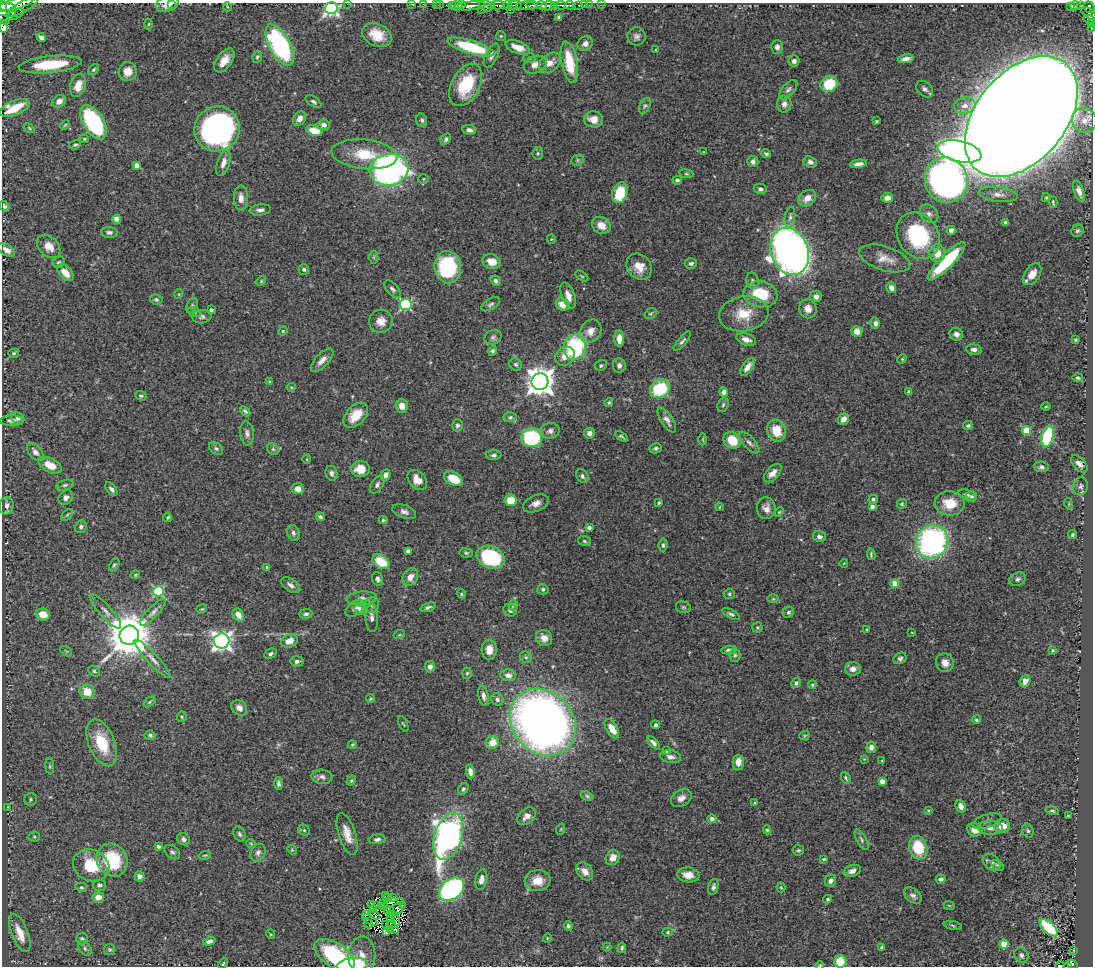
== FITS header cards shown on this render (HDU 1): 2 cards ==
NAXIS1  =                 1091
NAXIS2  =                  964

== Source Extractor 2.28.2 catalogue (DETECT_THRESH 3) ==
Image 1091 x 964 px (HDU 1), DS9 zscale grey, 1 PNG px = 1 image px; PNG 1095 x 968 px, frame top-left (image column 1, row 964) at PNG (2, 3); each listed source drawn as its Kron ellipse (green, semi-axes under 4 px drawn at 4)
Background 0.753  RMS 0.037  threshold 0.11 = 3 sigma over >= 5 px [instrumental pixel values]
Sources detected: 483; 7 with non-positive FLUX_AUTO (blend fragments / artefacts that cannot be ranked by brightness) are neither listed nor drawn; the other 476 listed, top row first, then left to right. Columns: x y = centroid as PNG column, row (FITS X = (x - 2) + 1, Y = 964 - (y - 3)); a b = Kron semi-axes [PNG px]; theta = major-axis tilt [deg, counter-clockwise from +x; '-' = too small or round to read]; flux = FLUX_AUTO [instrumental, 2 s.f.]
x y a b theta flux
172 3 3 2 - 15
16 4 18 5 14 190
167 4 11 7 20 19
347 4 2 2 - 53
412 4 3 2 - 22
423 4 2 2 - 14
436 5 2 2 - 6.7
440 5 2 2 - 15
461 5 4 2 - 310
486 5 8 5 -39 81
498 5 7 3 0 300
508 5 4 2 - 130
515 5 7 3 10 93
532 5 6 2 -6 410
542 5 5 3 - 400
554 5 3 3 - 96
561 5 5 3 - 150
570 5 4 3 - 200
579 5 3 3 - 54
584 5 2 2 - 2.3
589 5 2 2 - 8
601 5 3 2 - 7.6
1080 5 3 3 - 89
3 6 5 2 - 680
452 6 3 3 - 120
457 6 6 4 -14 500
470 6 15 4 5 2100
491 6 4 3 - 230
526 6 10 4 -1 1200
548 6 7 4 12 860
1075 6 5 3 - 180
23 7 18 5 30 39
228 7 4 3 - 1.9
1071 7 4 3 - 71
1089 7 6 5 - 190
331 8 6 6 - 640
510 9 3 3 - 72
481 10 3 2 - 3.6
4 12 13 9 19 1500
1089 13 8 4 -35 73
16 14 9 3 28 110
559 17 4 3 - 5.4
1089 19 6 3 -17 87
4 20 7 3 -20 45
149 24 5 3 - 2.7
1091 24 4 2 - 14
3 26 6 4 -78 160
1091 28 2 2 - 2.3
377 35 15 11 -26 49
501 36 5 5 - 3
637 36 9 9 - 10
41 38 5 4 - 14
585 43 8 7 - 11
280 45 23 10 -62 430
471 47 24 6 -17 160
518 47 12 6 -21 34
777 47 6 5 - 8
656 50 4 4 - 2.7
492 55 13 6 63 12
257 57 6 4 67 4.3
529 58 6 5 - 4.3
906 59 8 4 11 12
224 60 14 7 54 30
794 61 6 5 - 11
569 62 21 8 -79 77
550 63 12 8 40 22
50 65 31 8 6 160
535 65 12 8 23 20
93 69 6 4 50 3.8
128 72 9 9 - 30
829 84 9 7 40 81
78 85 12 7 73 31
466 85 23 14 62 120
925 89 9 7 -43 9.9
788 90 12 6 48 9
59 101 7 5 35 17
314 102 9 5 -33 6
784 104 8 7 - 11
645 106 8 5 67 5.4
965 106 11 8 9 18
14 108 16 7 22 73
1021 117 69 44 50 33000
299 119 8 6 56 13
594 119 9 8 - 28
422 120 6 5 - 6.1
1084 120 13 12 - 30
876 121 4 3 - 3.2
93 122 19 10 -59 310
65 125 5 3 - 2.6
324 125 6 5 - 12
29 128 6 3 -37 2.3
217 129 23 22 - 620
469 130 7 5 -11 9.4
314 131 8 5 -18 46
84 139 4 4 - 2.7
446 139 6 4 59 6
75 145 6 4 19 4.3
959 151 22 10 -13 1900
704 152 3 2 - 2.7
538 153 6 5 - 4.6
364 154 33 14 -6 90
766 154 5 4 - 4.7
577 160 6 5 - 4.1
753 161 5 5 - 10
810 162 7 5 -21 9.2
223 163 13 6 73 19
859 164 8 4 7 12
136 165 4 4 - 20
389 170 19 16 9 1000
686 174 7 3 -8 3.2
423 179 5 5 - 3.7
677 180 5 3 - 4.6
946 180 23 21 -68 1400
760 189 6 5 - 7.7
1079 191 11 5 -71 15
620 193 10 7 73 84
998 194 19 7 -7 19
241 198 13 7 -87 19
807 198 10 7 39 23
887 198 6 5 - 14
1046 198 4 4 - 2.8
1053 202 6 3 -75 3.3
4 206 6 4 -59 5.1
260 210 11 5 6 10
929 214 10 8 -45 11
790 217 10 5 81 7.9
117 219 4 4 - 46
1005 222 3 3 - 4.6
601 225 10 8 -31 29
951 230 4 4 - 16
1077 231 6 5 - 5.5
109 232 8 5 -1 6.8
918 236 25 20 -55 230
551 239 5 4 - 2.4
49 246 13 9 -44 34
7 250 9 5 -33 16
790 251 24 18 -69 1900
937 253 9 8 - 31
374 257 6 4 -90 3.5
885 258 26 12 -17 35
946 261 26 7 45 170
59 262 6 5 - 5.2
492 262 9 7 -19 31
691 263 6 5 - 6.3
448 267 16 13 -82 220
639 267 14 11 -51 35
304 269 5 5 - 5.5
65 273 10 6 -46 31
1032 274 12 7 55 25
582 276 7 3 -34 2.6
261 281 5 4 - 2.6
495 281 5 4 - 6.4
752 281 8 6 -77 7.2
891 288 5 4 - 17
392 289 11 5 -48 7.7
179 294 5 3 - 1.9
760 294 17 13 -10 93
568 296 14 6 -69 22
816 296 6 5 - 13
156 299 6 5 - 4.9
406 304 5 5 - 310
491 304 10 5 32 6.4
563 304 7 6 - 31
192 305 8 5 65 5.2
808 309 9 8 - 18
211 310 4 3 - 7.5
194 312 6 5 - 4.2
650 314 6 4 34 3.6
744 314 25 17 9 66
202 317 9 7 5 7.6
381 321 12 11 - 23
875 323 6 4 -75 7.4
283 331 5 4 - 2.8
590 331 12 10 55 24
857 331 6 5 - 21
956 334 7 6 - 9.9
493 337 9 7 26 7.4
619 339 8 5 -87 22
746 340 10 6 -20 15
1075 340 4 4 - 3.3
682 341 12 4 49 6.8
575 347 13 11 77 260
974 349 8 5 -5 9.7
493 351 5 4 - 5.1
14 353 5 4 - 4
565 356 10 9 - 22
902 359 5 4 - 3.2
322 360 15 6 46 19
516 364 6 6 - 5.7
601 365 6 5 - 4.3
619 365 7 6 - 9.2
747 367 10 5 54 17
1078 378 5 4 - 4.6
270 382 4 3 - 2.9
540 382 8 8 - 3400
291 387 4 4 - 2.8
660 389 10 8 36 140
724 392 4 4 - 10
909 392 4 4 - 5.1
141 396 6 4 -21 4.1
609 402 4 4 - 3.3
723 405 7 5 71 5.3
402 406 7 6 - 21
1046 407 5 3 - 2.4
245 411 6 4 -43 4.8
356 415 15 9 46 50
510 417 7 5 2 5
18 418 7 5 -22 7.7
843 419 6 5 - 17
667 420 14 6 -57 14
12 421 12 5 1 13
457 425 6 5 - 6.3
968 426 5 4 - 4.8
1026 430 4 4 - 89
550 431 9 8 - 10
776 431 11 9 -67 51
247 433 12 7 -84 10
589 433 5 5 - 14
1047 436 11 5 75 200
622 437 7 2 -35 4.3
532 438 10 9 - 230
703 439 6 3 90 2.3
732 440 9 7 -36 57
749 443 14 6 -47 11
216 448 8 5 -37 5.7
656 448 6 5 - 5.3
273 449 6 5 - 4.9
35 452 11 6 -49 13
494 455 8 5 -1 5.7
307 459 5 3 - 1.9
1079 464 10 5 -46 12
50 465 13 7 -27 37
1041 467 7 5 -5 6.4
360 469 9 8 - 38
331 473 7 6 - 8.2
773 473 11 6 47 19
385 475 5 4 - 13
582 476 7 5 -62 7.9
453 479 10 6 -27 55
417 480 11 8 -47 28
65 485 9 5 15 6.1
377 485 10 6 59 8.3
1081 486 9 7 76 9.3
111 489 8 4 -54 7.2
298 489 6 5 - 18
967 495 9 5 -18 6.5
971 496 5 5 - 4.2
66 498 8 6 45 9.5
873 499 4 4 - 5.7
511 500 6 5 - 55
536 503 13 8 23 16
659 503 4 3 - 3.1
950 503 15 12 -3 58
902 504 5 5 - 3.3
1069 504 6 3 -73 2.4
6 506 9 7 84 12
872 506 4 3 - 10
719 507 4 2 - 1.8
766 508 11 9 -81 17
404 512 12 6 -21 11
779 512 5 3 - 2.4
67 515 7 4 46 3.6
168 517 5 4 - 3.4
320 517 4 4 - 5.6
383 520 4 3 - 3.2
81 527 6 5 - 7
589 527 4 4 - 7
293 533 8 6 -69 7.3
1072 535 4 4 - 4.7
819 537 6 5 - 7.9
584 541 6 5 - 4.4
932 542 17 15 59 610
663 545 6 4 83 4.7
408 551 4 4 - 6.7
466 553 6 4 -10 4.4
871 554 6 3 -82 3.4
491 557 14 11 -25 210
381 562 9 6 -35 69
844 563 4 2 - 1.8
114 565 7 4 65 4.4
267 567 4 4 - 4.7
135 575 5 4 - 2.9
410 577 9 7 60 21
377 579 7 5 -73 8.2
1018 579 8 6 25 7.3
895 584 4 4 - 52
291 585 11 6 -34 10
543 589 5 5 - 5.4
158 591 5 5 - 210
461 594 5 4 - 3
729 594 5 5 - 3.6
361 598 15 7 6 15
773 599 6 4 0 3.1
372 605 8 7 - 8
513 606 5 4 - 5
428 607 8 4 18 5.9
683 607 8 5 -16 4.6
355 608 11 6 40 12
202 609 5 4 - 2.9
360 609 6 6 - 11
510 610 7 6 - 6.6
106 611 22 6 -48 18
153 612 17 5 46 13
788 612 6 5 - 5.8
43 614 7 6 - 40
306 614 6 5 - 6.7
731 614 10 4 -28 5.9
238 615 7 5 -58 20
372 618 14 6 -88 12
757 627 5 5 - 3.8
867 630 3 3 - 2.8
912 633 4 2 - 1.7
129 635 10 9 - 10000
399 635 5 3 - 2.6
544 638 8 7 - 20
222 641 7 7 - 1200
289 641 8 6 25 29
489 650 10 7 88 29
729 650 8 4 4 6.1
1052 650 4 4 - 3.4
66 651 7 3 -37 2.6
270 654 6 4 29 5.7
735 655 6 5 - 5
526 657 6 5 - 4.6
900 658 7 5 28 6.3
153 659 25 5 -47 19
297 661 6 5 - 8.1
945 663 9 8 - 19
430 667 6 5 - 12
853 669 8 6 4 16
94 671 6 5 - 4.4
467 673 6 5 - 3.6
508 675 8 6 -8 14
1025 681 6 5 - 16
796 683 5 4 - 6
812 685 4 4 - 3.8
87 692 7 7 - 41
483 696 10 5 -80 11
371 699 4 4 - 3.1
497 700 6 6 - 6.4
149 702 7 4 37 3.4
239 708 9 7 -39 14
182 717 5 4 - 3.8
976 720 5 4 - 4.1
543 722 36 30 -47 2000
403 724 8 3 -64 2.7
656 725 4 4 - 5.7
612 729 11 5 -59 32
150 735 5 4 - 6.6
804 736 5 4 - 2.9
492 742 7 6 - 30
102 743 24 13 -68 99
653 743 8 4 -47 8.8
352 745 4 3 - 2.9
871 747 5 5 - 9.1
666 751 4 3 - 2.4
670 757 11 6 -10 13
864 759 3 3 - 1.9
882 761 3 2 - 1.7
738 762 7 5 90 19
50 766 8 4 -82 3.6
470 772 7 4 -82 11
322 777 10 7 -7 10
846 778 6 4 -63 4.5
351 781 5 4 - 3.4
882 781 4 4 - 21
278 784 6 4 -85 5.9
463 789 6 5 - 4.8
587 796 7 4 -21 4.1
681 798 11 8 32 15
30 799 6 6 - 4.8
755 803 4 4 - 3.3
961 806 6 5 - 16
7 807 4 2 - 1.6
928 810 3 3 - 2.4
1052 811 7 4 -14 4.3
527 816 10 7 42 16
1068 816 3 3 - 2.4
712 819 4 4 - 7.4
987 821 15 6 18 11
1002 826 8 7 - 30
991 828 12 7 -2 15
561 829 6 3 72 2.4
304 830 6 5 - 3.6
767 830 4 4 - 3.5
975 830 7 6 - 21
1028 831 7 5 -73 5.4
239 834 8 5 -64 5.9
347 834 22 8 -72 31
448 836 24 13 72 1100
34 837 5 5 - 4.1
183 839 7 6 - 7.6
377 839 8 5 9 6.9
862 840 11 5 -62 6.7
251 843 5 3 - 2.1
158 846 4 3 - 5.9
918 848 12 9 -72 89
292 850 5 4 - 3
798 850 6 5 - 3.9
172 852 9 6 -36 6.6
258 853 9 7 65 9.3
205 855 6 2 15 2.7
613 858 8 6 57 21
824 859 4 3 - 3.2
112 860 17 15 -60 150
991 862 10 7 -45 9.7
91 865 19 15 -23 91
998 865 7 3 -33 4.4
585 871 10 7 -52 22
852 871 9 5 21 12
688 875 11 7 -8 23
140 876 5 5 - 12
941 879 5 4 - 7.7
481 880 10 5 77 16
538 881 13 10 5 34
830 881 6 5 - 11
99 885 6 5 - 6.1
81 887 6 4 -13 4.1
713 887 8 5 75 6.7
781 888 5 4 - 3
452 889 14 10 38 610
385 896 3 2 - 3.2
913 896 10 6 -37 10
98 897 6 5 - 26
393 897 3 2 - 3.5
387 898 2 2 - 2.7
828 899 4 3 - 3.4
390 902 7 3 11 14
401 902 3 2 - 2.2
383 903 5 2 - 0.15
371 905 3 2 - 0.88
376 905 4 2 - 1.9
949 905 6 3 -20 2.5
385 906 2 2 - 4
402 906 4 2 - 3.4
373 909 2 2 - 4.4
398 909 5 3 - 0.15
387 910 3 2 - 4.8
366 914 2 2 - 1.8
390 914 4 2 - 3
374 915 6 2 -31 8.3
391 918 4 2 - 6.6
370 920 9 3 -32 4.4
396 920 6 3 -76 4.9
368 924 5 2 - 1.3
386 924 3 2 - 1.3
391 925 5 3 - 3.1
953 925 9 3 -12 4.5
568 926 5 3 - 4.8
1049 928 11 5 -43 200
390 930 4 2 - 2.8
396 930 3 2 - 3.1
386 932 3 2 - 1.3
668 932 5 4 - 3.3
20 933 20 8 -69 54
270 934 5 3 - 2.1
547 938 5 4 - 2.5
82 939 6 5 - 6.8
209 941 6 4 17 8.5
1004 944 4 4 - 71
607 947 4 4 - 2.2
882 947 4 3 - 6
85 948 8 5 -52 6.9
622 948 5 3 - 4
110 950 5 5 - 4.4
1074 950 3 2 - 1.8
335 955 23 12 -34 240
362 955 19 13 88 32
1021 955 8 6 -58 9.9
840 962 6 6 - 59
223 964 5 3 - 3.1
1072 964 5 4 - 38
353 965 15 7 5 100
820 965 4 3 - 2.3
1060 966 5 2 - 1.9
1068 966 4 2 - 18
At the frame edge (FLAGS 8, measured only in part): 22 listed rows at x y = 172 3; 16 4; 167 4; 347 4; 412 4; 423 4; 3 6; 23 7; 1089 7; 331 8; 4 12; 1089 19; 4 20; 1091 24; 3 26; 1091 28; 1021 117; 840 962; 353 965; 820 965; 1060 966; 1068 966
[7 non-positive-flux detections neither listed nor drawn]